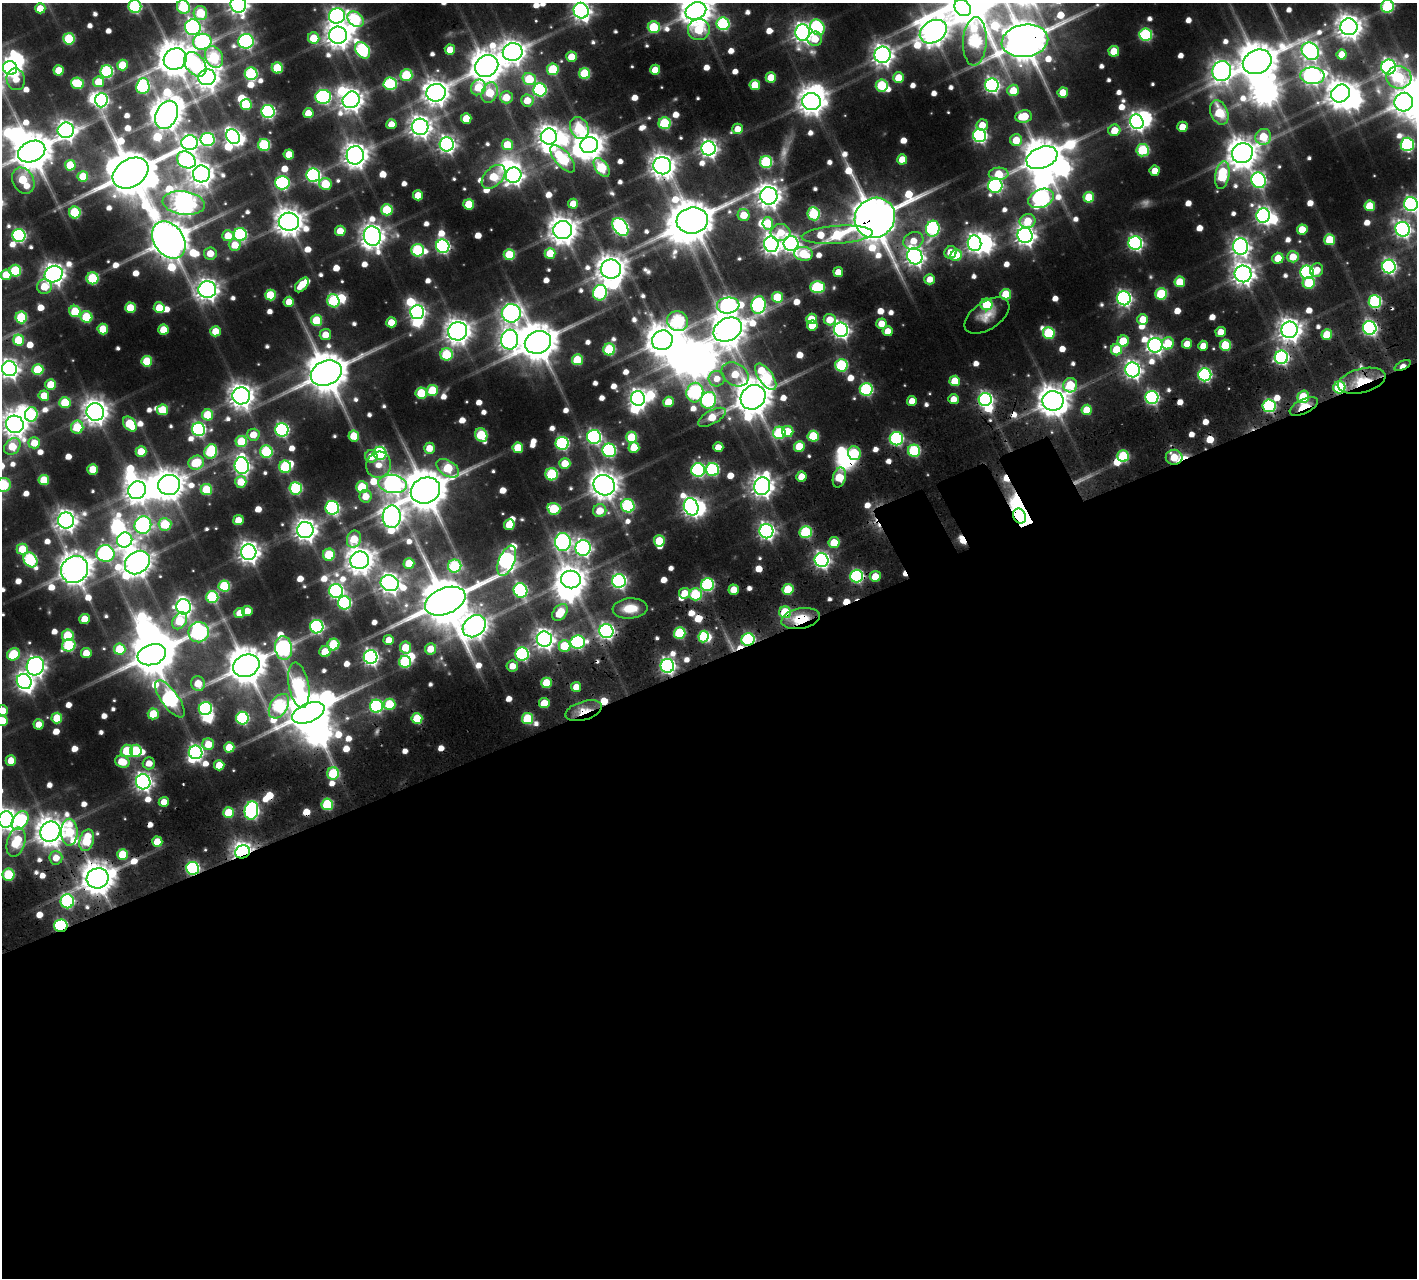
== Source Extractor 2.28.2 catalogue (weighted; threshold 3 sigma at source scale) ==
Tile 15 of 4 x 4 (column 3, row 4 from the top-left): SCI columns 3022-4436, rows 535-1810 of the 6043 x 6045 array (HDU 1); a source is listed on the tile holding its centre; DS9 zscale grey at full resolution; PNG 1419 x 1280 px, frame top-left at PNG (2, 3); each listed source drawn as its Kron ellipse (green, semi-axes under 4 px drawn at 4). Shown black and unused: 49% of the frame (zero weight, under 3 of 5 exposures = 13% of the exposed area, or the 3 px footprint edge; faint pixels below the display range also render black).
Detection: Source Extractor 2.28.2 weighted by HDU 2 'WHT'; one run over the whole footprint, this tile lists its part. Background 0.0848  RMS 0.0091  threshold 0.041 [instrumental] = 3 sigma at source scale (4.5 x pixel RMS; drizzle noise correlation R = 1.50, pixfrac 1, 0.05/0.05 arcsec/px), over >= 5 px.
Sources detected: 860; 9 too faint to see at this stretch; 57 inside a brighter object's white glare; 21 cosmic-ray / hot-pixel residue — neither listed nor drawn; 6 inside a brighter listed object's ellipse — not listed separately; of the other 767, all 500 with FLUX_AUTO >= 12.6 (the completeness limit of this list) listed and drawn (267 fainter detections not listed), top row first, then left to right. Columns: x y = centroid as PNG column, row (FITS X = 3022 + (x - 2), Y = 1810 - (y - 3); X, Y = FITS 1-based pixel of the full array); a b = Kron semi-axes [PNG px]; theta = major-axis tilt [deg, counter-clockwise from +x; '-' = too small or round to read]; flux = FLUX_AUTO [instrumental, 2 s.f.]
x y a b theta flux
238 5 8 7 - 540
135 6 6 6 - 140
1387 6 6 6 - 92
183 7 7 6 - 82
40 8 5 5 - 18
963 8 9 7 -47 620
581 11 8 7 - 510
696 11 10 8 23 1700
200 13 7 7 - 52
337 16 8 7 - 310
355 19 9 6 -40 79
723 24 6 6 - 120
193 27 8 8 - 320
654 27 6 5 - 52
817 27 8 6 -54 110
1349 27 8 8 - 990
699 30 11 10 - 46
933 32 14 10 31 1400
803 33 8 7 - 570
338 35 9 8 - 1100
1146 35 6 6 - 100
314 38 6 5 - 27
69 39 6 5 - 57
815 39 7 7 - 18
246 41 8 7 - 270
975 41 24 12 87 130
1025 41 23 16 8 3800
202 42 9 8 - 190
363 50 9 6 -55 140
450 50 5 5 - 17
1114 51 5 5 - 25
1310 51 9 8 - 390
513 52 10 9 - 990
1342 54 5 5 - 17
882 55 8 8 - 640
214 57 11 8 -65 84
571 57 5 5 - 20
175 59 12 10 26 2300
1257 62 15 11 23 3000
195 64 13 9 -52 84
122 65 5 5 - 27
487 66 12 10 32 1900
1389 67 7 7 - 330
10 68 7 6 - 390
277 68 5 5 - 45
553 69 6 5 - 54
59 70 5 5 - 23
655 70 5 5 - 18
107 71 6 6 - 120
1222 71 10 9 - 690
251 74 6 6 - 110
585 74 5 5 - 58
406 75 6 6 - 66
1312 76 12 8 -4 410
207 77 8 8 - 890
1399 77 13 11 -5 69
771 78 5 5 - 25
899 78 5 5 - 25
16 79 11 9 -75 13
529 79 7 6 - 41
99 82 5 5 - 24
77 83 6 5 - 51
390 84 7 6 - 89
755 85 5 5 - 26
882 85 6 6 - 67
992 85 7 6 - 280
143 86 8 6 85 140
478 87 8 7 - 32
540 90 6 6 - 130
1013 90 6 5 - 23
436 93 10 8 17 1100
490 93 10 7 68 34
1063 93 5 5 - 22
1341 93 10 8 39 1200
323 97 8 7 - 220
506 97 6 6 - 19
101 100 7 6 - 200
351 100 9 8 - 830
527 100 6 6 - 18
811 101 9 8 - 1100
1404 102 9 9 - 770
246 105 5 5 - 46
268 112 6 6 - 190
1219 112 13 8 -66 42
308 113 5 5 - 16
166 115 15 10 63 1600
1024 116 8 6 8 32
466 118 5 5 - 22
1137 122 7 6 - 380
665 123 6 6 - 78
391 124 5 5 - 13
982 125 6 5 - 14
420 127 8 8 - 740
1182 127 5 5 - 17
579 128 11 9 -66 62
738 129 5 5 - 14
66 130 8 7 - 560
1114 130 6 6 - 21
980 135 6 6 - 220
233 137 8 6 -56 270
549 137 8 8 - 870
1263 137 8 7 - 41
208 139 7 6 - 140
1016 140 6 6 - 21
189 143 8 7 - 340
447 144 7 7 - 390
1407 144 7 6 - 150
264 145 6 6 - 88
507 145 5 5 - 28
589 145 9 8 - 1300
709 148 7 7 - 430
1143 150 6 6 - 81
32 152 14 10 23 3100
1242 153 10 9 - 1700
289 154 5 5 - 19
355 155 9 8 - 970
1042 158 16 10 22 2600
563 159 17 7 -49 76
902 159 5 5 - 17
186 160 10 8 -32 250
766 162 6 6 - 97
70 165 5 5 - 30
662 166 9 8 - 960
602 167 11 6 -54 60
1155 171 5 5 - 15
131 173 19 13 32 4800
201 174 8 8 - 850
999 174 10 6 4 30
313 175 7 6 - 200
514 175 8 7 - 470
1222 175 14 7 80 74
83 176 5 5 - 24
493 177 14 9 45 34
1259 180 8 7 - 220
23 181 14 10 -63 50
282 183 7 6 - 160
325 184 6 6 - 38
995 186 7 7 - 190
418 195 5 5 - 18
769 196 9 8 - 940
1089 197 5 5 - 32
1041 198 13 9 22 290
184 203 21 11 -7 880
469 204 5 5 - 30
573 204 5 5 - 17
1411 204 7 7 - 280
1370 206 5 5 - 30
387 210 6 5 - 45
75 212 6 5 - 69
814 214 6 6 - 87
744 215 6 6 - 22
1263 216 7 7 - 360
875 218 21 19 43 4200
692 220 16 13 6 2900
1028 221 8 7 - 25
289 222 10 9 - 1300
768 223 6 5 - 34
620 227 10 6 -54 290
933 229 8 6 75 140
1302 229 5 5 - 23
1403 229 7 7 - 340
563 230 9 9 - 1300
340 231 5 5 - 18
780 233 10 8 4 18
240 234 6 6 - 120
19 235 6 6 - 170
837 235 35 9 4 97
1025 235 8 7 - 600
228 236 6 5 - 21
372 236 10 8 -73 930
169 240 20 14 -54 2800
1330 240 5 5 - 33
913 241 10 8 28 16
975 243 8 7 - 380
1135 243 7 6 - 250
771 244 8 7 - 540
791 244 7 7 - 390
235 245 6 6 - 18
443 246 7 6 - 210
1241 247 8 7 - 470
418 250 6 6 - 95
951 252 6 6 - 17
210 253 6 6 - 17
550 253 5 5 - 25
804 254 9 7 -6 39
509 255 5 5 - 46
956 255 6 5 - 32
915 256 8 7 - 500
1293 257 6 5 - 22
1278 258 5 5 - 20
1389 267 7 6 - 240
611 269 10 9 - 1400
1317 270 7 6 - 14
15 271 6 6 - 61
838 272 5 5 - 14
1307 272 6 6 - 190
54 274 9 8 - 740
1243 274 8 8 - 780
6 275 5 5 - 24
93 278 6 6 - 67
930 279 5 5 - 13
1180 282 5 5 - 29
1309 283 6 6 - 44
302 285 9 5 49 20
44 287 7 7 - 22
817 287 7 6 - 93
207 290 9 8 - 700
600 293 8 7 - 140
1006 294 5 5 - 34
1161 294 6 6 - 62
270 295 5 5 - 40
777 297 5 5 - 37
1124 298 7 7 - 280
333 301 7 6 - 82
1375 301 6 6 - 130
289 302 5 5 - 13
987 304 6 6 - 38
728 305 11 8 6 330
759 305 9 7 78 190
130 308 5 5 - 32
159 308 5 5 - 23
75 311 6 5 - 41
417 312 7 7 - 320
511 313 9 9 - 440
987 316 25 14 34 14
21 317 6 5 - 64
86 317 6 5 - 51
811 319 5 5 - 21
1143 319 5 5 - 19
316 320 5 5 - 39
830 320 6 5 - 17
678 321 11 10 - 110
391 322 5 5 - 16
881 324 5 5 - 15
812 325 5 5 - 23
1370 328 7 6 - 240
103 329 5 5 - 30
163 329 5 5 - 22
728 330 15 11 28 1900
841 330 7 7 - 380
1290 330 8 8 - 880
215 331 5 5 - 19
458 331 9 9 - 1000
888 331 5 5 - 13
1221 332 5 5 - 15
1049 333 6 6 - 69
325 335 5 5 - 17
1327 335 5 5 - 32
19 340 5 5 - 37
510 340 10 8 83 610
662 340 10 9 - 1800
1123 341 6 5 - 32
538 342 13 11 22 2800
1168 343 6 6 - 29
1187 344 5 5 - 16
1155 345 7 7 - 390
1225 345 5 5 - 49
1203 346 5 5 - 13
609 349 6 6 - 70
1117 350 6 5 - 35
447 354 6 6 - 66
1281 357 7 6 - 210
577 360 5 5 - 38
147 361 5 5 - 38
841 365 6 6 - 98
1402 366 9 4 25 14
10 369 7 7 - 490
38 370 5 5 - 45
1133 370 7 7 - 420
326 373 16 12 24 3400
735 374 14 11 -32 31
1205 375 6 6 - 180
766 377 15 7 -55 110
717 379 8 8 - 13
955 381 5 5 - 26
1362 381 24 12 14 37
51 385 5 5 - 28
1070 385 7 7 - 51
1339 387 6 6 - 88
866 389 6 6 - 130
432 390 6 5 - 42
421 393 6 5 - 40
695 393 10 8 76 140
44 396 5 5 - 19
241 396 8 8 - 990
753 397 13 11 43 2400
1152 397 6 6 - 190
1303 397 6 5 - 42
638 398 7 7 - 480
953 399 5 5 - 15
985 399 6 6 - 260
708 400 8 7 - 130
912 401 5 5 - 13
1053 401 10 9 - 1700
668 402 5 5 - 22
65 403 5 5 - 35
1269 406 6 6 - 130
1304 406 15 7 26 19
163 410 5 5 - 33
1087 410 5 5 - 22
95 412 9 9 - 960
31 414 7 6 - 86
208 415 5 5 - 33
712 417 15 6 29 25
15 424 9 8 - 1000
130 424 8 5 -52 50
77 427 6 6 - 46
198 429 7 6 - 190
282 430 7 6 - 200
788 431 6 5 - 23
779 433 6 6 - 85
253 435 6 6 - 18
481 435 7 5 -64 61
354 436 5 5 - 24
813 436 5 5 - 45
594 437 7 7 - 220
632 437 5 5 - 43
896 439 6 6 - 160
241 441 5 5 - 42
34 443 5 5 - 19
562 443 6 6 - 150
799 446 5 5 - 28
12 447 9 7 48 32
634 447 5 5 - 26
718 447 5 5 - 15
429 448 5 5 - 17
518 448 5 5 - 26
609 450 7 6 - 150
141 451 5 5 - 24
211 451 7 6 - 82
914 451 6 6 - 92
266 452 6 6 - 83
380 453 6 6 - 120
854 453 7 6 - 52
371 456 6 6 - 16
1123 456 6 5 - 67
1174 457 8 7 - 27
196 463 8 7 - 44
565 463 5 5 - 20
378 465 13 12 - 16
242 466 8 7 - 370
285 467 6 6 - 75
448 468 12 7 -33 56
93 469 5 5 - 23
698 470 7 7 - 170
713 470 6 6 - 120
552 474 6 6 - 82
801 477 5 5 - 16
839 477 10 6 75 44
44 480 5 5 - 28
241 482 6 5 - 23
393 484 14 9 -8 520
3 485 7 7 - 53
169 485 11 10 - 1500
604 485 11 10 - 1300
762 486 9 8 - 770
362 487 6 5 - 45
296 488 6 6 - 110
137 490 9 8 - 980
206 490 6 5 - 44
425 490 15 12 23 3300
365 496 6 6 - 16
628 506 7 6 - 110
691 507 9 7 -67 440
332 508 7 7 - 170
554 509 6 6 - 53
600 511 6 6 - 21
1019 516 8 6 -63 660
392 517 11 9 86 690
66 520 8 8 - 680
238 520 5 5 - 20
165 524 6 6 - 54
143 525 9 8 - 270
509 525 5 5 - 22
305 530 8 8 - 750
766 531 7 7 - 360
806 532 6 6 - 86
354 539 9 7 71 27
125 540 8 7 - 270
659 541 5 5 - 36
563 542 9 7 86 320
834 543 5 5 - 25
583 548 8 7 - 360
22 549 5 5 - 26
249 552 8 7 - 690
105 553 9 8 - 210
329 555 6 6 - 42
30 560 8 6 -54 110
360 560 9 9 - 1200
821 560 7 7 - 340
507 561 16 7 67 340
137 562 13 10 38 1400
409 563 5 5 - 23
455 566 7 6 - 91
75 570 14 13 - 1800
856 576 6 6 - 150
875 576 5 5 - 20
571 580 10 9 - 1200
619 581 7 7 - 240
390 583 9 8 - 620
707 585 6 6 - 130
224 586 5 5 - 59
788 589 5 5 - 35
520 590 7 6 - 170
734 590 5 5 - 18
336 591 7 7 - 270
685 593 5 5 - 16
695 594 6 6 - 67
212 597 6 6 - 78
445 601 21 13 22 5600
344 603 6 6 - 130
184 607 8 7 - 330
630 608 17 10 4 24
247 611 5 5 - 15
560 612 9 6 54 31
785 612 6 6 - 46
240 613 5 5 - 13
85 619 5 5 - 20
801 619 19 10 11 31
180 621 9 6 55 44
474 626 13 10 39 1000
317 627 6 6 - 170
606 631 7 7 - 300
199 632 10 10 - 220
680 633 6 5 - 69
68 635 6 6 - 43
703 637 6 5 - 44
544 639 8 7 - 590
389 640 5 5 - 15
748 640 6 6 - 130
578 642 7 6 - 170
334 644 6 6 - 58
69 645 7 6 - 83
565 646 6 6 - 34
406 647 6 5 - 26
283 648 12 8 -82 260
120 649 6 5 - 34
431 649 5 5 - 18
325 652 5 5 - 23
86 653 5 5 - 16
13 654 7 6 - 45
522 654 6 6 - 150
152 655 14 10 18 3000
371 657 7 6 - 320
405 662 6 6 - 85
35 666 9 8 - 540
246 666 13 10 22 2800
512 666 5 5 - 13
667 666 7 7 - 310
24 681 8 7 - 350
546 683 5 5 - 35
198 684 7 7 - 22
299 685 23 10 -79 130
576 687 5 5 - 14
170 699 22 8 -54 250
544 703 5 5 - 23
389 704 6 5 - 41
279 706 13 8 57 120
376 706 6 6 - 150
205 708 6 6 - 140
3 711 5 5 - 16
584 711 19 9 17 18
308 713 17 9 22 3800
153 714 5 5 - 29
57 718 5 5 - 29
242 718 6 6 - 120
417 719 5 5 - 40
528 719 5 5 - 52
2 721 5 5 - 23
39 724 5 5 - 13
208 744 6 6 - 20
229 747 5 5 - 19
127 751 6 6 - 38
136 751 6 6 - 58
196 752 7 6 - 240
11 761 5 5 - 15
122 762 7 6 - 26
149 763 6 6 - 14
219 765 5 5 - 20
333 773 6 6 - 50
143 782 7 7 - 410
164 802 5 5 - 14
327 804 6 5 - 65
251 810 9 6 81 240
229 812 5 5 - 33
6 820 8 7 - 760
20 821 10 7 56 82
50 832 10 9 - 1400
69 832 13 8 -90 49
87 840 11 7 75 54
16 842 15 9 74 51
157 842 5 5 - 22
242 852 7 6 - 610
122 854 5 5 - 34
56 858 7 6 - 14
192 868 6 6 - 150
8 875 6 6 - 56
98 878 11 10 - 1900
67 901 7 6 - 150
61 926 7 6 - 120
Overlapping masked pixels (flux is a lower limit): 33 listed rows (the first 20) at x y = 1025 41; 662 166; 875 218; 1370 328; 1281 357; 1402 366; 1362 381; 1339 387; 753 397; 1053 401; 1269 406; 1304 406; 896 439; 854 453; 1174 457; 1019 516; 856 576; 785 612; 801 619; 606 631
Isophote crosses this tile's border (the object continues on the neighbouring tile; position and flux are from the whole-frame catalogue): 17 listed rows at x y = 238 5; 135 6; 1387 6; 183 7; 581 11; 696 11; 1025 41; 1257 62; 10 68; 32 152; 1411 204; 10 369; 15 424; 3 485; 3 711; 2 721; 6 820